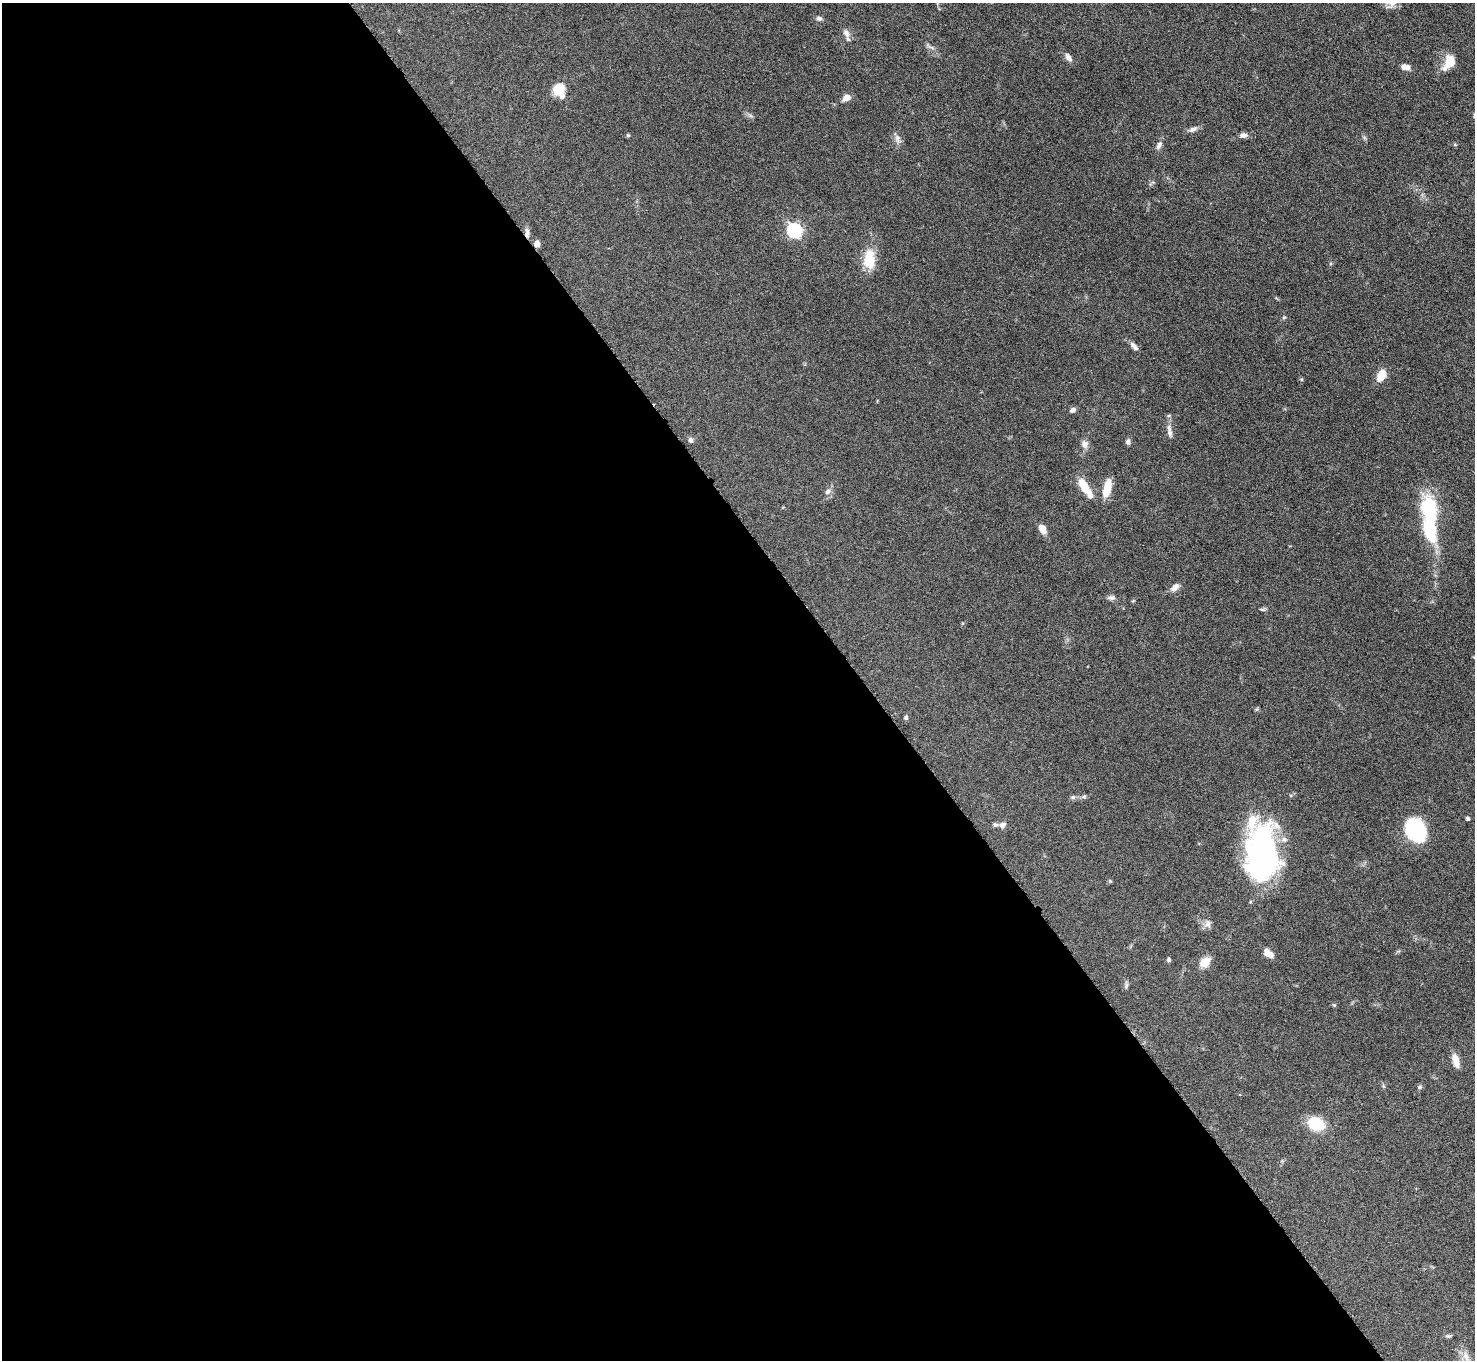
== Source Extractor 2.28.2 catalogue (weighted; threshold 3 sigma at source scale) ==
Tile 9 of 4 x 4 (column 1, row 3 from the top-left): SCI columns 1-1473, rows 1656-3013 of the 5893 x 5887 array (HDU 1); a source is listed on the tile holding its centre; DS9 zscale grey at full resolution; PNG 1477 x 1362 px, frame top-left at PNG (2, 3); no overlay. Shown black and unused: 59% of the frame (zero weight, under 3 of 6 exposures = <1% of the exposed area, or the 3 px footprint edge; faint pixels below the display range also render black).
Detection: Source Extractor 2.28.2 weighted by HDU 2 'WHT'; one run over the whole footprint, this tile lists its part. Background 0.0847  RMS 0.0043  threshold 0.0176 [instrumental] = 3 sigma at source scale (4.09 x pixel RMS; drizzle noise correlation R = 1.36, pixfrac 0.8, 0.05/0.05 arcsec/px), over >= 5 px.
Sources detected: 60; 2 inside a brighter object's white glare — not listed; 8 inside a brighter listed object's ellipse — not listed separately; the other 50 listed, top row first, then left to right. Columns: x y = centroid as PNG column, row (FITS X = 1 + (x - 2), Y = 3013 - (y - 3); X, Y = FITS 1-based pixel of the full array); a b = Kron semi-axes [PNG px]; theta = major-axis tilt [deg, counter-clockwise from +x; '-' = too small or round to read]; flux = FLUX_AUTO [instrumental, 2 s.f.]
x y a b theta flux
819 18 8 6 -16 1
846 33 12 8 -59 2.1
1068 57 11 7 -55 1.9
1449 62 21 12 60 6.1
1408 67 6 5 - 1.9
558 89 11 10 - 8.2
846 98 8 6 27 3.4
1193 129 12 6 23 1.6
628 135 5 5 - 0.47
1243 135 9 6 8 1.6
897 138 12 6 -78 1.7
1159 145 13 6 61 1.5
794 230 7 6 - 74
527 232 13 5 -89 1.6
537 244 5 4 - 3.7
869 259 25 14 -89 9.6
1284 317 5 5 - 0.5
1134 346 13 6 -49 1.7
1381 376 16 9 64 4.5
1073 410 7 5 29 1.3
1169 431 21 6 -79 2
691 440 6 5 - 1.1
1128 442 7 5 -89 1.1
1085 444 10 8 -85 2.2
1084 486 17 8 -62 8.4
1107 488 17 7 78 8.3
828 491 9 7 45 1.5
1042 529 10 7 -61 3.3
1429 529 29 12 -83 25
1175 587 11 7 39 2.4
1111 598 10 6 1 1.3
1133 601 5 3 - 0.34
1262 609 8 4 -8 0.62
906 717 5 5 - 0.94
1084 796 6 4 1 0.7
1073 797 7 6 - 0.86
1468 818 4 4 - 0.83
1002 825 8 7 - 1.5
1414 833 22 21 - 26
1261 851 57 32 -86 88
1208 924 10 8 64 1.9
1268 953 11 6 -37 3.8
1169 960 4 4 - 1
1205 962 14 10 46 4.1
1126 986 8 5 75 0.87
1334 1005 4 4 - 0.4
1456 1061 16 7 -73 4.1
1419 1087 7 4 28 0.67
1316 1123 19 14 -24 11
1448 1336 8 4 8 0.71
Overlapping masked pixels (flux is a lower limit): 2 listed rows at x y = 527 232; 537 244